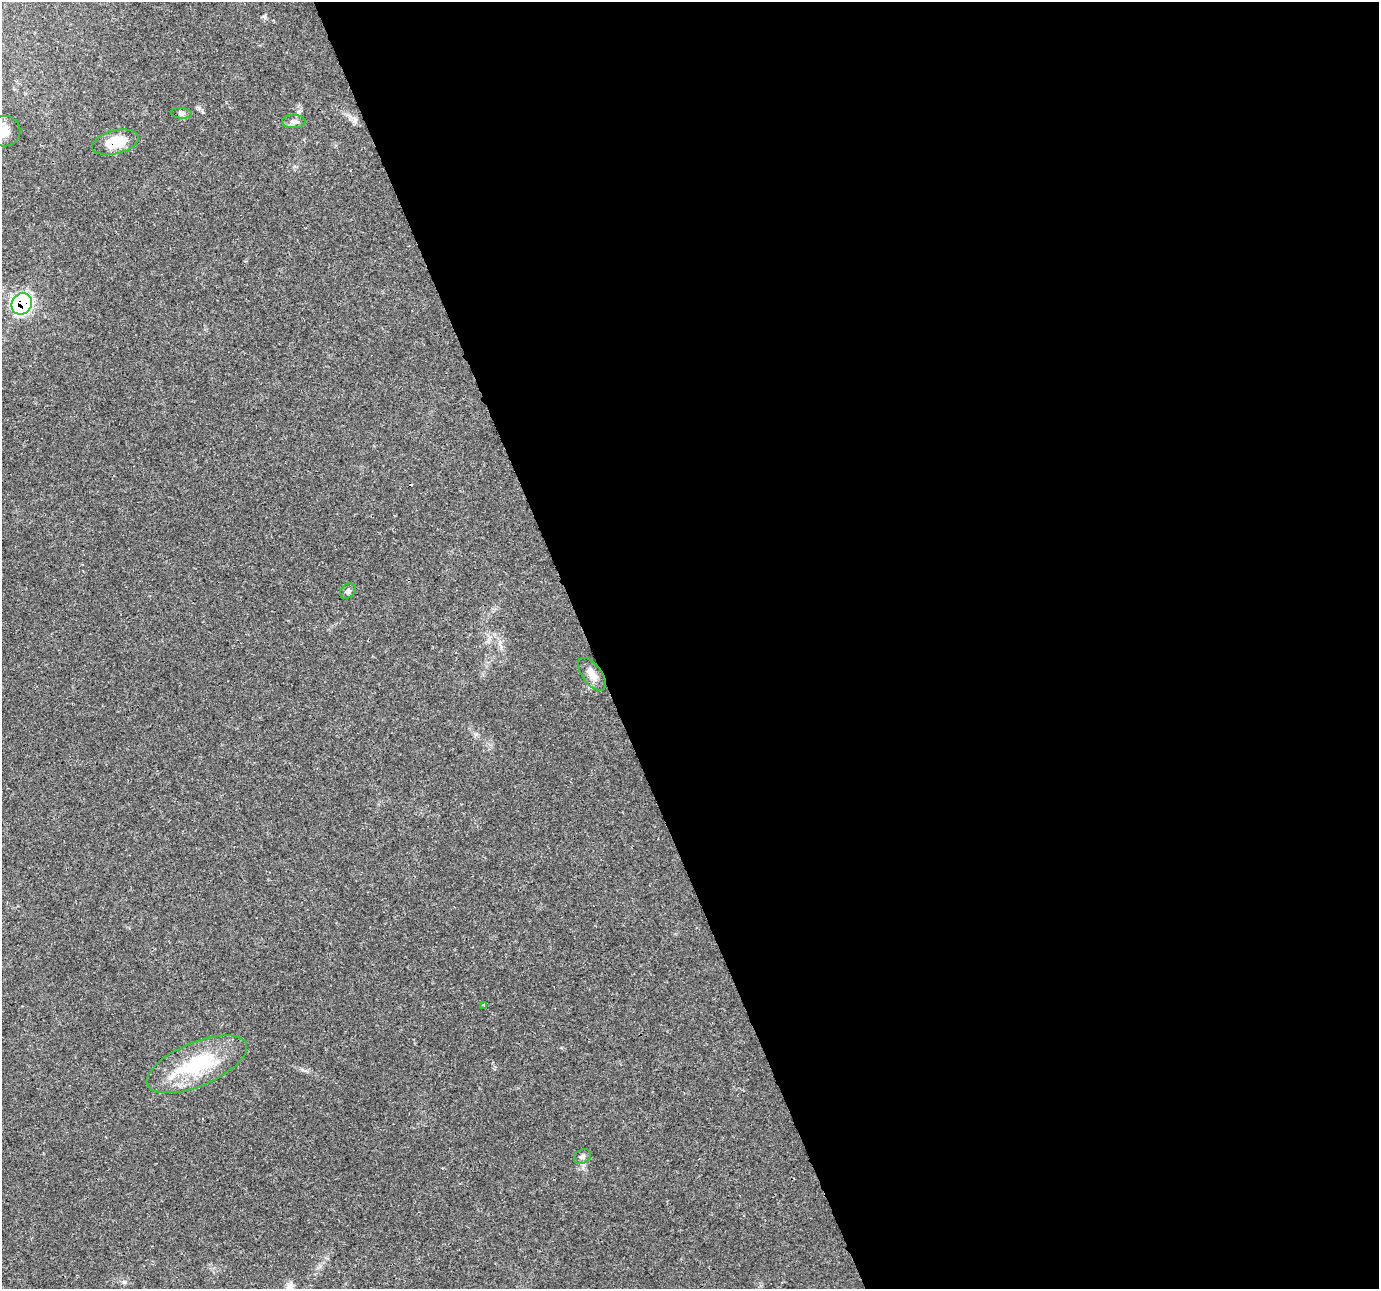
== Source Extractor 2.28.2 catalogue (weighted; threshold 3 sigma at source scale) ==
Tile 8 of 4 x 4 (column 4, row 2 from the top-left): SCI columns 4132-5508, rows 2651-3937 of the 5511 x 5353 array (HDU 1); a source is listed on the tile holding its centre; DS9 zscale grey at full resolution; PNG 1381 x 1291 px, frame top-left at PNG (2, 2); each listed source drawn as its Kron ellipse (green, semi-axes under 4 px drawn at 4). Shown black and unused: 57% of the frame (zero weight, under 3 of 4 exposures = <1% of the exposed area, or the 3 px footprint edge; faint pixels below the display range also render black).
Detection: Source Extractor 2.28.2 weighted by HDU 2 'WHT'; one run over the whole footprint, this tile lists its part. Background 0.0514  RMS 0.0037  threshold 0.0168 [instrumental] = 3 sigma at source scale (4.5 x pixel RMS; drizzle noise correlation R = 1.50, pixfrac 1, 0.0396/0.0396 arcsec/px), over >= 5 px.
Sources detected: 11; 1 cosmic-ray / hot-pixel residue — neither listed nor drawn; the other 10 listed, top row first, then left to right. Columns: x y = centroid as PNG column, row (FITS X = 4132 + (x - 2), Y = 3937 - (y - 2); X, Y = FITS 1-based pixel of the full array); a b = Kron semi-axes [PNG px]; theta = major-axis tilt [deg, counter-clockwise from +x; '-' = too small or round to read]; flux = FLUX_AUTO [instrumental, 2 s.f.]
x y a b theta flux
181 113 11 5 -7 1
294 121 12 6 1 1.5
4 131 16 15 - 4.9
115 142 24 12 14 10
22 304 11 9 58 84
348 591 9 6 43 1
592 674 19 9 -53 3.5
484 1005 3 3 - 0.96
197 1064 53 22 23 28
582 1157 9 6 32 1.2
Overlapping masked pixels (flux is a lower limit): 2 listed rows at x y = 115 142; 22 304
Isophote crosses this tile's border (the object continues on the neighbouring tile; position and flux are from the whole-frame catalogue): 1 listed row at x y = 4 131
Unlisted compact peaks at least as high as the median listed source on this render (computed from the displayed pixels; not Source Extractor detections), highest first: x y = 264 16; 199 108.